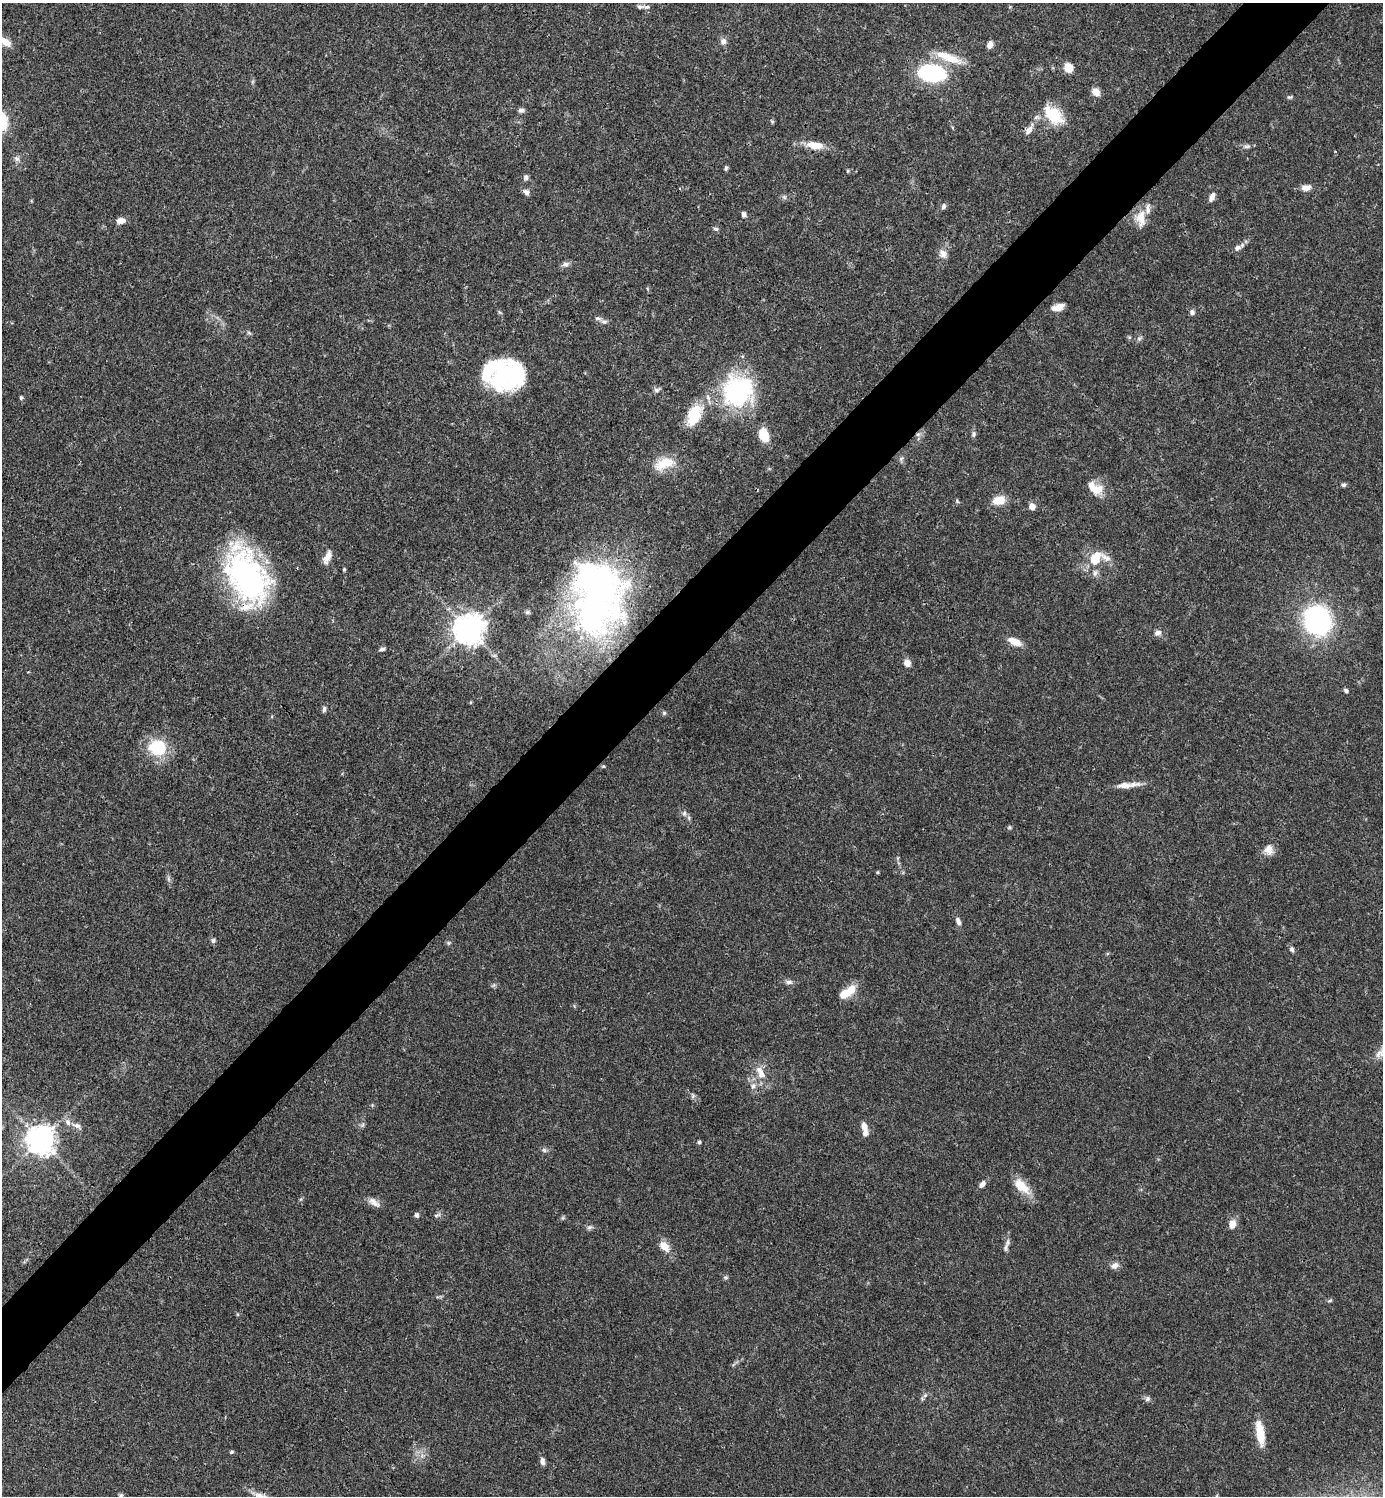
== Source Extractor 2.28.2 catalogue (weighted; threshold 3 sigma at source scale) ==
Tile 10 of 4 x 4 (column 2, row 3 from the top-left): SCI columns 1680-3060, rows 1496-2989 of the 5981 x 5981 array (HDU 1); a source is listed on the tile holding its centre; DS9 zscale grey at full resolution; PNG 1385 x 1498 px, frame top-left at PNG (2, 3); no overlay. Shown black and unused: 5% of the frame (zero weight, under 3 of 4 exposures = <1% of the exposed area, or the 3 px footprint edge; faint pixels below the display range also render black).
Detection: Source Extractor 2.28.2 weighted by HDU 2 'WHT'; one run over the whole footprint, this tile lists its part. Background 0.0389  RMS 0.0027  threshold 0.0121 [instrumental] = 3 sigma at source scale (4.5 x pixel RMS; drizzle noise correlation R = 1.50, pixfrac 1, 0.05/0.05 arcsec/px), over >= 5 px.
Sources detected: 123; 2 inside a brighter object's white glare — not listed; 12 inside a brighter listed object's ellipse — not listed separately; the other 109 listed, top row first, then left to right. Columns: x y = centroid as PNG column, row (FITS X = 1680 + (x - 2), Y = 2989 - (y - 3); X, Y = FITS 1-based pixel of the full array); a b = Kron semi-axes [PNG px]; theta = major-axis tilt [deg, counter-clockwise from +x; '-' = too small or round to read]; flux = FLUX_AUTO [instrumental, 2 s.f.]
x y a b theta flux
640 6 12 5 -2 0.78
723 41 9 8 - 1.2
5 42 18 9 -33 3.1
990 45 8 6 65 1.5
948 57 40 10 -21 6.4
1068 68 8 7 - 4.4
932 73 20 12 -7 37
1096 92 10 8 -37 2
1290 97 7 4 8 0.43
521 110 8 6 3 0.76
1053 114 28 16 -42 8.7
772 121 6 4 -67 0.38
1029 130 12 7 51 1.6
814 145 21 12 -12 3.7
1247 146 11 5 11 0.81
17 159 8 7 - 0.93
726 168 7 4 80 0.45
526 177 7 6 - 0.78
1306 187 11 7 5 1.8
526 192 9 7 -48 0.98
784 197 7 5 -45 0.58
1212 197 11 6 63 1.4
943 206 8 5 68 0.66
744 214 7 5 -76 0.83
1141 219 24 12 -89 3.7
121 221 10 7 3 1.8
716 229 7 4 -2 0.47
1237 248 10 7 35 1.1
943 253 13 10 -51 1.7
565 264 9 7 16 1
1058 307 14 7 18 2.3
1192 312 8 7 - 0.83
604 322 10 5 -4 0.81
249 333 7 4 -44 0.44
1139 339 6 6 - 0.62
503 374 42 22 85 20
657 390 9 6 14 0.8
738 391 37 35 57 34
21 398 6 4 -76 0.42
694 415 29 16 67 8.4
918 434 6 6 - 0.82
973 434 8 6 89 0.68
764 435 13 9 -72 5.9
901 459 7 5 55 0.64
664 463 27 13 20 6.2
1344 485 6 5 - 0.53
1097 489 17 15 30 3.9
999 500 15 10 9 3.9
957 501 6 4 -50 0.38
1032 506 7 7 - 1.7
327 557 16 7 66 2.4
1094 560 15 10 -22 3.5
344 569 5 3 - 0.33
1095 573 10 6 89 1
247 576 60 34 -65 69
595 596 80 53 90 120
527 612 7 5 21 0.5
1317 621 20 18 -65 58
468 629 10 10 - 340
1158 633 10 8 24 1.1
1015 642 17 8 -24 3
382 649 9 5 12 0.68
907 663 8 8 - 1.6
1346 690 6 4 -56 0.55
324 709 7 5 82 0.7
664 713 5 5 - 0.45
157 747 18 16 -13 13
603 766 5 4 - 0.33
1127 785 33 6 6 3.1
684 813 8 6 -79 0.77
1009 827 6 5 - 0.39
1269 850 13 11 -78 2.3
168 879 7 4 -89 0.57
958 921 10 5 -66 1.2
213 941 7 6 - 0.62
448 943 5 5 - 0.42
1292 949 7 5 -73 0.66
789 982 10 6 -5 0.94
493 985 8 3 45 0.35
851 989 15 9 68 3.4
761 1073 20 9 -65 3.5
753 1086 10 7 54 1.3
693 1095 8 5 -70 0.63
362 1125 6 6 - 0.56
76 1126 17 6 -24 1.5
864 1127 10 7 -71 1.8
40 1140 10 10 - 260
699 1142 5 4 - 0.43
544 1150 6 6 - 0.61
982 1184 9 6 49 1.2
1021 1186 25 12 -43 5.2
374 1202 18 8 -35 1.8
417 1215 6 5 - 0.66
437 1215 10 5 26 0.66
562 1218 6 4 71 0.36
1232 1224 10 8 79 2.2
590 1227 9 5 26 0.67
664 1246 14 9 -46 3.3
1005 1247 12 6 76 1.1
1115 1266 11 8 26 1.3
726 1277 8 4 -8 0.42
1330 1301 7 3 10 0.38
925 1395 6 5 - 0.55
1148 1399 8 6 53 0.65
1260 1433 29 9 -82 6.1
231 1452 5 4 - 0.39
542 1461 10 6 -81 1
120 1496 7 6 - 0.65
1217 1496 6 3 72 0.31
Overlapping masked pixels (flux is a lower limit): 2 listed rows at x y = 918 434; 247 576
Isophote crosses this tile's border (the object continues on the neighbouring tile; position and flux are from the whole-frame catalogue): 3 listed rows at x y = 5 42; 120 1496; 1217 1496